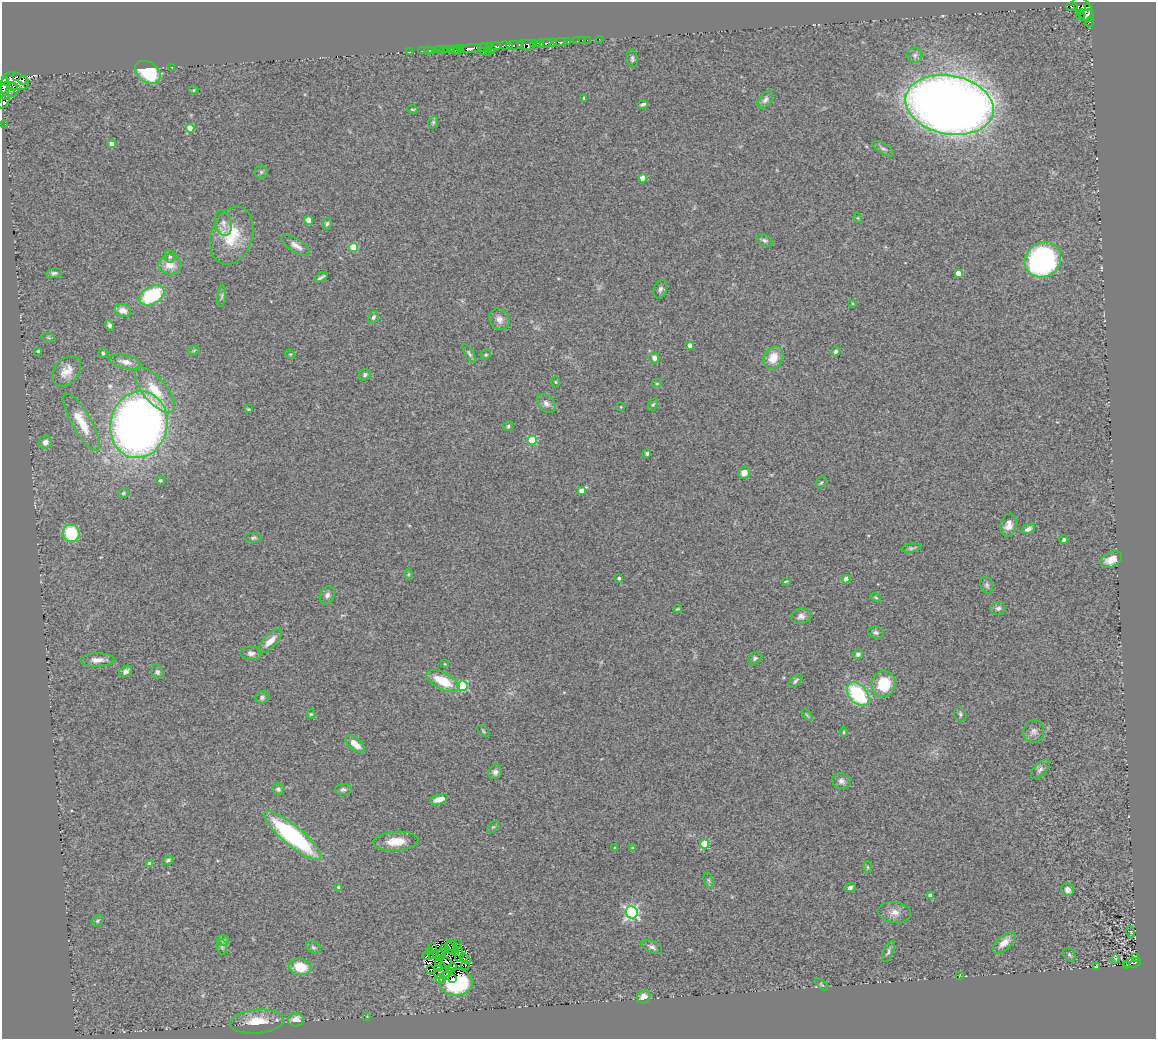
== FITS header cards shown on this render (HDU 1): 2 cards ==
NAXIS1  =                 1154
NAXIS2  =                 1037

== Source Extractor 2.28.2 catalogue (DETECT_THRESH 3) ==
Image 1154 x 1037 px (HDU 1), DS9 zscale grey, 1 PNG px = 1 image px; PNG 1158 x 1041 px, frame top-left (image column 1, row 1037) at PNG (2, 2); each listed source drawn as its Kron ellipse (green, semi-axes under 4 px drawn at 4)
Background 0.489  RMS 0.095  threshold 0.286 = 3 sigma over >= 5 px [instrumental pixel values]
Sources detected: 230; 8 with non-positive FLUX_AUTO (blend fragments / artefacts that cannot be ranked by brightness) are neither listed nor drawn; the other 222 listed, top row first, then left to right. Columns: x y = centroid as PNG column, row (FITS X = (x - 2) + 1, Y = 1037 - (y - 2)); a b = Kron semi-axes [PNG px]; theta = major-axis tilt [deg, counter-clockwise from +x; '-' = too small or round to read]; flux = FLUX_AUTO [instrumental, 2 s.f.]
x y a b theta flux
1072 7 5 3 - 250
1088 7 3 2 - 300
1083 9 14 7 -56 430
1081 15 5 2 - 25
1086 15 7 4 33 230
1089 22 5 4 - 40
599 39 3 2 - 6.8
582 40 2 2 - 18
587 40 2 2 - 3.3
577 41 2 2 - 19
560 42 6 3 5 250
568 42 3 2 - 23
545 43 6 3 22 410
552 43 4 3 - 120
533 44 2 2 - 39
540 44 4 3 - 650
515 45 9 3 2 400
526 45 9 5 -9 1300
495 46 5 3 - 330
506 46 6 4 -11 500
489 47 3 3 - 100
471 48 11 3 9 1000
484 48 6 3 -14 56
448 49 3 3 - 84
461 49 3 2 - 230
428 50 2 2 - 21
432 50 3 2 - 6.9
439 50 3 2 - 5.1
444 50 3 3 - 32
451 50 3 2 - 110
454 50 3 3 - 32
457 50 4 2 - 230
492 50 2 2 - 35
422 51 3 2 - 7.2
410 52 3 2 - 8
483 52 3 2 - 5.3
488 52 2 2 - 17
915 55 7 7 - 23
632 59 9 5 -83 16
171 67 3 2 - 38
148 72 14 10 -34 390
17 76 3 2 - 470
23 80 4 2 - 250
15 81 13 8 -14 1700
4 86 8 4 72 1200
13 86 3 2 - 150
10 89 9 7 -25 1100
194 90 5 4 - 7.2
4 92 8 5 -73 1100
584 98 3 3 - 14
765 100 10 6 51 21
4 101 8 4 59 610
643 104 5 3 - 13
949 105 44 29 -11 9100
412 109 5 3 - 6.9
433 122 6 5 - 10
5 124 2 2 - 9.9
190 128 4 4 - 140
111 144 5 4 - 30
883 149 12 5 -31 19
261 172 6 6 - 13
643 178 4 4 - 94
858 218 5 3 - 5.6
309 220 5 4 - 56
223 223 13 8 -78 42
327 224 6 5 - 13
232 236 30 20 71 250
764 240 8 5 -25 15
296 245 16 6 -32 39
353 247 4 4 - 210
170 256 6 5 - 16
1043 260 19 17 40 1600
170 264 11 10 - 86
54 273 8 5 9 17
958 273 4 4 - 90
321 277 7 2 31 13
660 289 10 6 73 21
152 295 13 8 30 450
222 296 10 4 85 12
852 303 3 3 - 6.5
123 310 8 6 -15 47
373 317 6 5 - 16
499 319 11 9 -56 41
109 325 5 4 - 15
49 338 7 3 -19 7.7
690 345 4 4 - 38
194 350 6 3 19 5.8
38 351 4 3 - 8.7
835 351 5 4 - 15
103 353 5 4 - 11
290 354 5 4 - 7.4
469 354 10 4 -58 15
486 355 5 4 - 10
654 358 5 5 - 26
773 358 12 9 58 100
125 362 16 7 -13 45
67 371 17 12 48 82
365 375 6 5 - 18
556 382 5 3 - 6.6
657 383 5 4 - 8.6
155 390 27 12 -50 170
546 403 11 7 -45 31
653 404 7 4 61 10
621 407 4 3 - 4.6
248 409 3 2 - 6.7
81 422 32 9 -61 160
139 425 34 28 78 5200
508 426 5 5 - 11
532 440 4 4 - 270
45 442 7 6 - 42
647 453 4 3 - 13
744 473 6 6 - 54
160 480 4 4 - 12
821 482 7 4 48 9.6
581 491 4 4 - 67
123 493 6 4 22 9
1009 525 11 8 74 50
1028 529 7 4 24 25
71 533 9 8 - 370
253 538 9 5 0 13
1064 540 4 4 - 19
911 548 10 4 9 14
1111 560 11 7 28 69
408 574 5 3 - 5.8
619 578 3 3 - 18
846 579 4 4 - 68
786 581 4 2 - 6.2
987 585 8 6 -72 17
327 595 9 7 67 24
876 597 5 4 - 7.4
998 608 8 6 3 21
677 609 4 2 - 7.2
801 616 10 7 13 30
876 632 8 6 -13 19
270 641 16 6 44 67
251 653 11 6 -4 25
858 654 5 4 - 18
755 658 7 5 35 14
97 660 17 6 1 48
445 664 3 3 - 5.3
126 671 7 5 38 20
157 672 7 6 - 17
443 681 18 8 -26 190
795 681 9 4 45 15
884 684 13 12 - 240
462 686 5 5 - 410
858 694 14 9 -49 560
262 697 6 6 - 16
311 714 4 4 - 7.6
960 714 7 6 - 14
807 715 6 4 -46 8.1
483 731 7 3 -43 7.6
1034 731 11 10 - 33
844 732 5 3 - 6.1
355 744 11 6 -41 60
1040 770 12 6 47 25
495 772 7 6 - 24
841 781 9 8 - 26
278 789 6 5 - 15
343 790 8 5 4 16
439 799 9 4 16 61
493 827 7 4 43 11
292 836 36 10 -40 920
396 841 22 9 4 120
704 844 4 4 - 270
615 848 4 3 - 10
633 848 4 4 - 7.8
168 860 6 4 33 13
150 864 4 4 - 67
867 867 5 3 - 7.1
709 880 8 5 -70 12
339 887 3 3 - 16
850 887 6 4 23 15
1068 890 6 6 - 31
930 896 4 4 - 70
631 912 6 6 - 1300
894 912 16 10 -6 57
98 921 6 5 - 11
1131 932 5 3 - 5.6
223 940 6 5 - 17
1004 943 14 7 41 56
457 944 2 2 - 9.6
452 945 6 2 -51 4.1
222 947 8 5 -80 11
313 947 8 5 -30 14
432 947 4 2 - 4.2
652 947 11 6 -26 22
444 948 2 2 - 5.6
450 948 6 2 -68 8.7
429 951 2 2 - 5.3
456 952 3 2 - 8.3
888 952 11 5 67 18
442 953 4 3 - 5.4
438 954 5 3 - 8.1
433 955 3 2 - 3.9
459 955 7 2 87 0.43
1069 955 8 5 -51 12
428 956 6 2 12 3
1136 957 4 3 - 50
465 959 6 3 -36 0.72
1116 959 4 3 - 4.6
447 962 5 2 - 7.5
1133 963 8 5 7 150
439 964 3 2 - 4.1
465 965 4 2 - 4.5
1127 965 3 2 - 29
1096 966 4 2 - 5.9
300 967 11 8 -14 170
438 967 3 3 - 34
451 968 6 4 21 5.3
431 970 2 2 - 1.1
443 973 9 5 14 3.9
960 975 3 2 - 3.5
446 976 3 3 - 13
453 978 3 3 - 47
441 979 5 3 - 20
456 982 17 13 -3 410
822 985 7 3 -39 7.3
644 997 7 6 - 49
367 1016 3 2 - 4.3
296 1020 8 6 3 70
257 1022 27 12 5 200
At the frame edge (FLAGS 8, measured only in part): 3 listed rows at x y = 4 86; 4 92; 4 101
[8 non-positive-flux detections neither listed nor drawn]